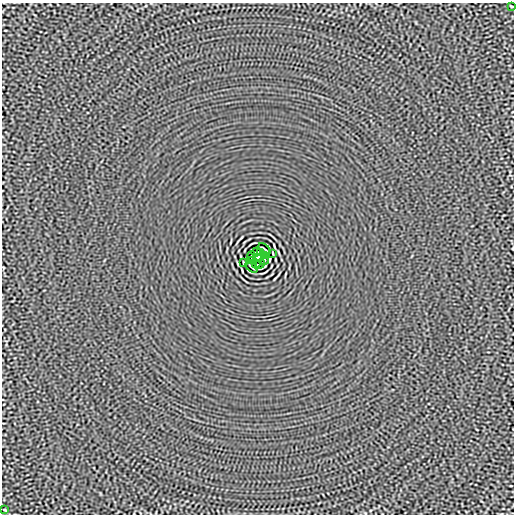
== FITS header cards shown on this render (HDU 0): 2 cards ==
NAXIS1  =                  512
NAXIS2  =                  512

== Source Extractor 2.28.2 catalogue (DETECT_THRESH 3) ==
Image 512 x 512 px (HDU 0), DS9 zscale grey, 1 PNG px = 1 image px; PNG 516 x 516 px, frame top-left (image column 1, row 512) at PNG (2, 3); each listed source drawn as its Kron ellipse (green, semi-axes under 4 px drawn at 4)
Background -1.15e-05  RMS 0.0015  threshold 0.00444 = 3 sigma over >= 5 px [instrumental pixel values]
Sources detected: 15; all 15 listed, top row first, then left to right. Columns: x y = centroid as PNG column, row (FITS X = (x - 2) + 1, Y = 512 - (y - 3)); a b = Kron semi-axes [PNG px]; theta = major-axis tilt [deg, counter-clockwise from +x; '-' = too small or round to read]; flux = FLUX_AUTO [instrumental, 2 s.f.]
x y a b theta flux
512 6 3 2 - 0.082
264 249 7 2 -43 0.11
256 252 5 2 - 0.061
260 252 4 2 - 0.1
273 253 4 2 - 0.081
251 256 4 2 - 0.074
265 256 3 2 - 0.081
258 258 4 4 - 3.7
251 260 3 2 - 0.081
265 260 4 2 - 0.074
243 263 4 2 - 0.081
256 264 4 2 - 0.089
260 264 5 2 - 0.079
252 267 7 2 -43 0.11
5 510 3 2 - 0.079
At the frame edge (FLAGS 8, measured only in part): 1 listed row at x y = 512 6